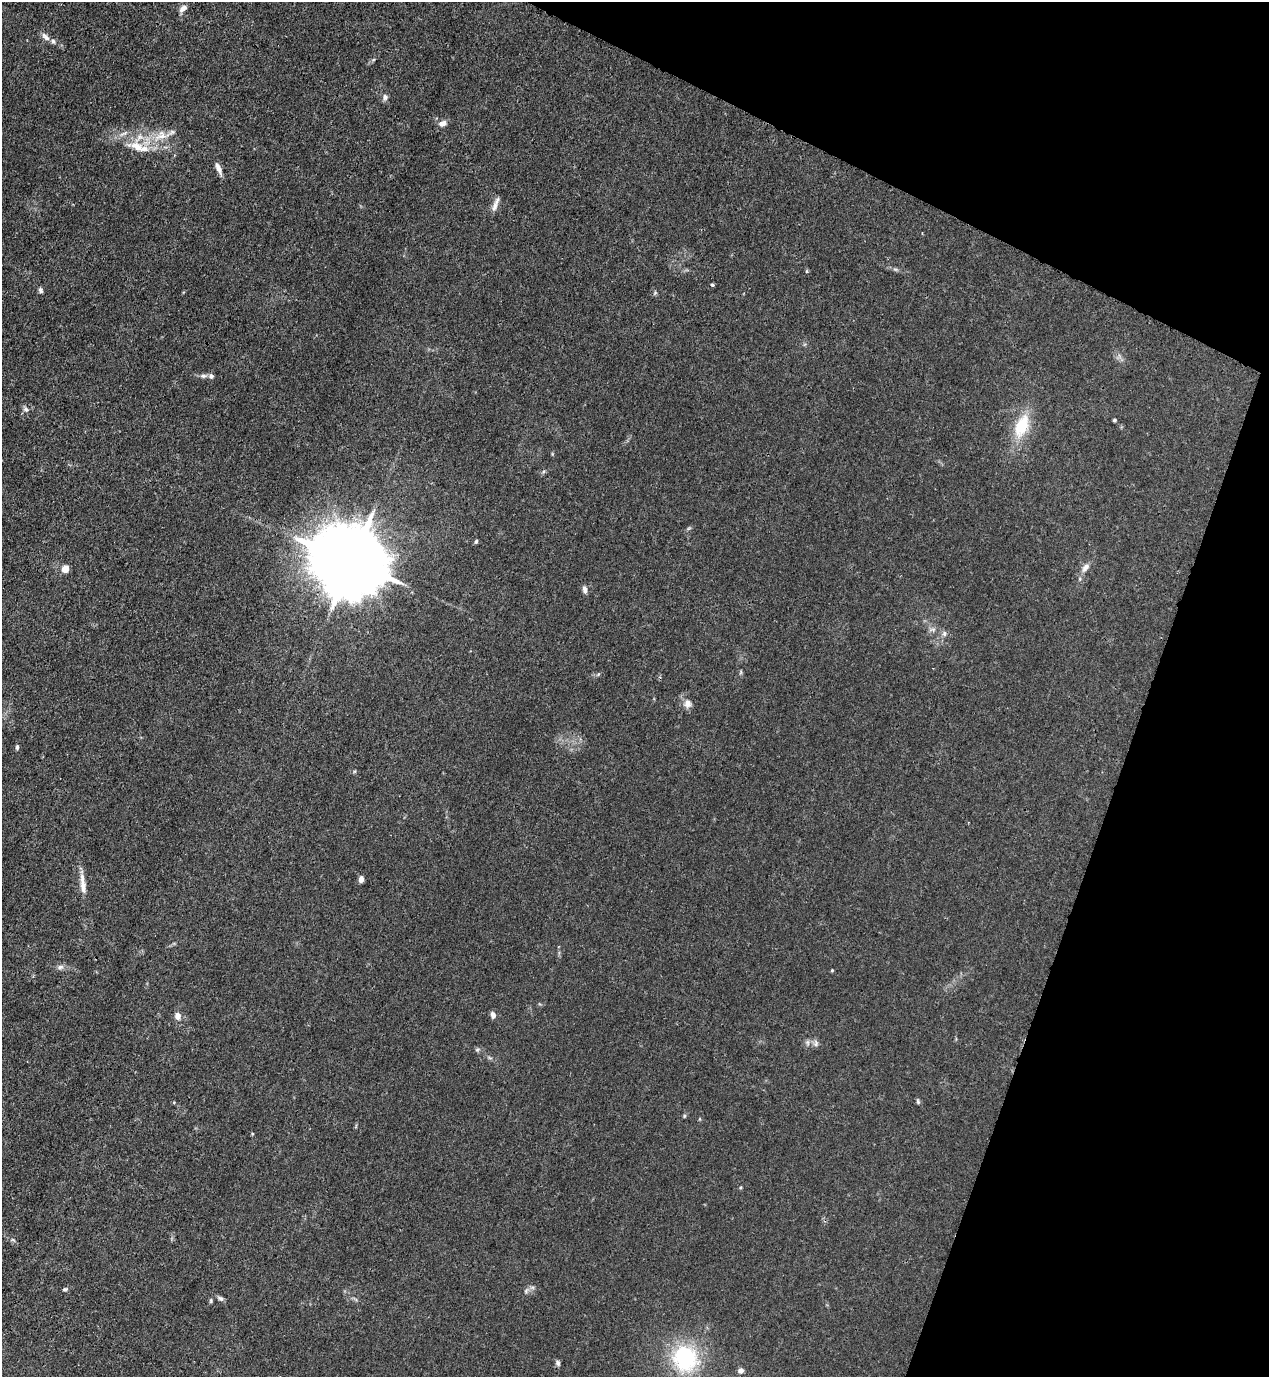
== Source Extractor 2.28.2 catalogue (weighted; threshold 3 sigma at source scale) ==
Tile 8 of 4 x 4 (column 4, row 2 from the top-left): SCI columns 4024-5290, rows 2793-4167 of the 5646 x 5583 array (HDU 1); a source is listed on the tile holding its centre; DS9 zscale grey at full resolution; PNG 1271 x 1379 px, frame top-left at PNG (2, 2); no overlay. Shown black and unused: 19% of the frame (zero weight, under 3 of 4 exposures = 7% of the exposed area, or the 3 px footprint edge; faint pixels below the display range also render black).
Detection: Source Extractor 2.28.2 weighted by HDU 2 'WHT'; one run over the whole footprint, this tile lists its part. Background 0.0182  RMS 0.0026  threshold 0.0116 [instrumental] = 3 sigma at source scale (4.5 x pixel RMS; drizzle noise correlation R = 1.50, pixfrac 1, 0.05/0.05 arcsec/px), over >= 5 px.
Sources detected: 47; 2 inside a brighter listed object's ellipse — not listed separately; the other 45 listed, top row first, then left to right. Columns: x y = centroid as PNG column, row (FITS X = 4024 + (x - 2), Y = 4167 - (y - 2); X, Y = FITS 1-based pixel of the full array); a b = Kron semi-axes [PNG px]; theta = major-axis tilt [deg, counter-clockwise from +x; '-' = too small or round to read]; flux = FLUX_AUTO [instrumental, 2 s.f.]
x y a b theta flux
183 8 10 6 39 1.3
45 37 14 7 -41 1.3
385 97 8 6 81 0.79
442 123 9 7 22 1.5
161 136 21 13 22 4.9
137 147 27 12 -22 5.6
218 168 17 6 -67 1.4
495 206 16 6 77 1.6
895 269 7 4 -18 0.45
712 285 3 3 - 0.55
41 290 6 5 - 0.58
655 293 6 4 35 0.33
203 376 9 5 2 0.74
211 376 6 6 - 0.78
26 409 7 6 - 0.7
1114 420 4 3 - 0.35
1021 426 32 16 68 9.1
476 541 5 4 - 0.4
351 561 22 17 -30 3600
1085 567 13 7 55 1.5
65 568 5 4 - 6.6
1080 579 6 4 -72 0.34
585 589 9 6 -78 1
933 629 10 4 0 0.7
944 634 8 6 90 0.69
741 672 6 4 72 0.31
688 703 12 10 -81 1.6
17 747 6 4 89 0.49
361 879 6 4 82 1.4
83 886 24 7 -78 2.5
60 967 9 7 18 0.85
832 970 4 4 - 0.25
493 1015 8 5 -74 1
178 1016 9 7 -70 1.5
816 1043 10 6 90 0.74
477 1050 6 5 - 0.43
918 1101 7 5 -70 0.42
684 1116 5 4 - 0.31
65 1289 8 4 18 0.38
526 1291 7 4 58 0.52
221 1299 8 6 -42 0.67
211 1301 7 3 82 0.34
685 1358 29 27 -60 23
558 1363 8 5 -64 0.58
741 1371 7 6 - 0.86